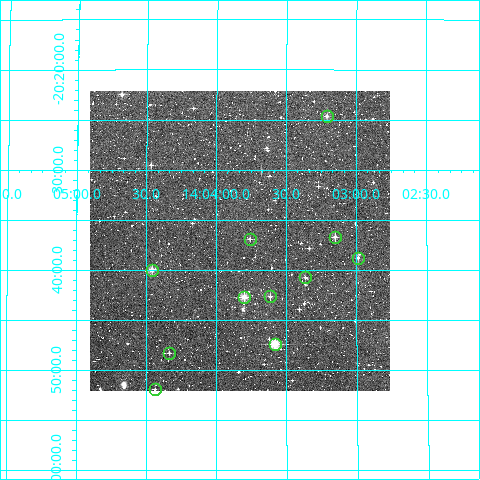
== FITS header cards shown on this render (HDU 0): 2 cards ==
NAXIS1  =                  300
NAXIS2  =                  300

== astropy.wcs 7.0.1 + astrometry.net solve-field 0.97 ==
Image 300 x 300 px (HDU 0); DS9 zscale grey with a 90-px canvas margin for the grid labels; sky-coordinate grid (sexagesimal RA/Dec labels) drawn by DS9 from the SOLVED WCS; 11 Tycho-2 reference stars matched to detected sources circled (green)
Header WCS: RA---TAN/DEC--TAN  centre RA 14:03:50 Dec -20:37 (210.96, -20.62 deg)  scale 6 arcsec/px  FOV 30.0' x 30.0'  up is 0 deg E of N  parity normal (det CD < 0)
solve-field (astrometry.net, Tycho-2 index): VERIFIED the header's WCS against the Tycho-2 star catalogue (verified at 2 index scales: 8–11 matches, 0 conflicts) and refined it, rather than solving blind
Solved WCS: RA---TAN-SIP/DEC--TAN-SIP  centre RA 14:03:50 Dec -20:37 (210.96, -20.62 deg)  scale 6.02 arcsec/px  FOV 30.1' x 30.0'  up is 0 deg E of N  parity normal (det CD < 0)
The solver's refit moves the header's centre by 1.7 arcsec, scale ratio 1.003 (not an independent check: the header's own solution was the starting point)
Tycho-2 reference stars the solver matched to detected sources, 11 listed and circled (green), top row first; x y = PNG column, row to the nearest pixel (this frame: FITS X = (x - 90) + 1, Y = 300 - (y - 91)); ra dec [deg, ICRS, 3 dp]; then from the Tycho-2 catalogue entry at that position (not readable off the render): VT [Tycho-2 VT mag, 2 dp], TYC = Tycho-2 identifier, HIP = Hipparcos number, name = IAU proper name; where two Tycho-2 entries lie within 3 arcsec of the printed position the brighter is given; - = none
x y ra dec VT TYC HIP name
327 116 210.802 -20.411 11.06 6145-575-1 - -
335 237 210.788 -20.612 11.26 6145-654-1 - -
250 239 210.939 -20.615 11.83 6145-666-1 - -
358 258 210.747 -20.646 11.53 6149-497-1 - -
152 270 211.114 -20.667 10.64 6149-823-1 - -
305 277 210.840 -20.679 11.64 6149-356-1 - -
270 296 210.903 -20.711 11.38 6149-720-1 - -
244 297 210.949 -20.712 10.44 6149-414-1 - -
275 344 210.895 -20.790 9.40 6149-501-1 - -
169 353 211.083 -20.805 12.09 6149-660-1 - -
155 389 211.109 -20.866 12.35 6149-483-1 - -